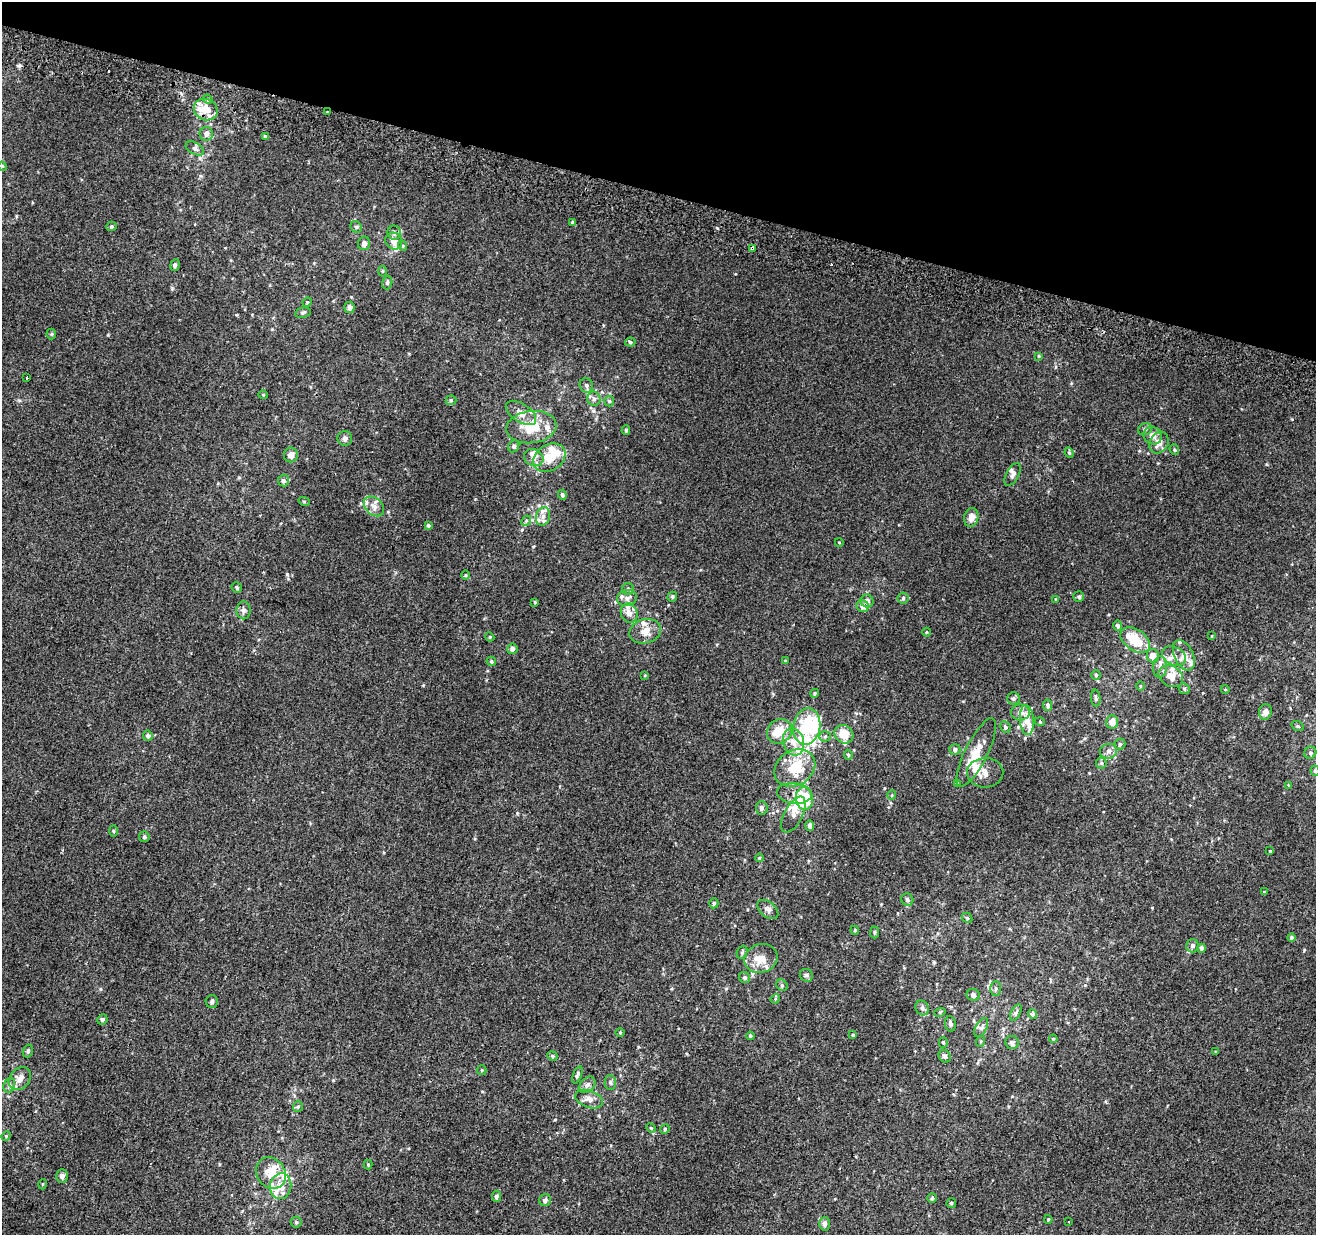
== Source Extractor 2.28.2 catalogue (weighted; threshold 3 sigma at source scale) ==
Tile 2 of 4 x 4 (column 2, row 1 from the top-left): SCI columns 1335-2648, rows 4024-5256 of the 5290 x 5516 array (HDU 1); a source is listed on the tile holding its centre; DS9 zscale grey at full resolution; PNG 1318 x 1237 px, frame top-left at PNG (2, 2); each listed source drawn as its Kron ellipse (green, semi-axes under 4 px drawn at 4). Shown black and unused: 16% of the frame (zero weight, under 2 of 3 exposures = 2% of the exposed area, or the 3 px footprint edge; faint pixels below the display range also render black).
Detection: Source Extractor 2.28.2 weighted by HDU 2 'WHT'; one run over the whole footprint, this tile lists its part. Background 0.00623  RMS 0.0056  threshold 0.0254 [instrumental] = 3 sigma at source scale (4.5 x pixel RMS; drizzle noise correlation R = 1.50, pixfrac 1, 0.0396/0.0396 arcsec/px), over >= 5 px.
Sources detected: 224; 5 inside a brighter object's white glare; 2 cosmic-ray / hot-pixel residue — neither listed nor drawn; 32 inside a brighter listed object's ellipse — not listed separately; the other 185 listed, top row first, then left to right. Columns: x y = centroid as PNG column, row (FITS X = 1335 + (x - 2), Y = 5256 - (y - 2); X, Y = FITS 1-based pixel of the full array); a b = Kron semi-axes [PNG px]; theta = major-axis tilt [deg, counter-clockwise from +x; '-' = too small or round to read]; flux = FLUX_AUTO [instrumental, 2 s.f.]
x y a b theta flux
208 99 5 4 - 0.9
206 109 12 10 -25 9.3
327 112 3 3 - 3
206 134 7 6 - 2.1
265 136 4 3 - 0.71
195 148 10 5 -31 1.8
2 166 4 3 - 0.49
573 222 3 3 - 1.1
111 226 5 4 - 0.79
356 227 6 5 - 0.93
394 233 7 6 - 1.7
394 241 9 8 - 4.7
364 243 7 6 - 2.3
403 246 5 3 - 0.58
752 248 4 3 - 1.9
175 265 6 4 79 1.2
382 271 5 3 - 0.65
387 283 6 5 - 1.1
307 302 5 4 - 0.65
349 307 6 5 - 2.1
303 313 8 5 11 1
51 334 5 5 - 0.73
630 342 5 4 - 0.8
1039 356 4 3 - 0.57
27 378 3 3 - 2.1
586 385 7 6 - 1.6
263 395 5 4 - 0.54
594 399 7 6 - 1.8
451 400 5 5 - 0.76
609 401 5 5 - 0.78
521 413 17 9 -34 5.1
531 427 25 16 7 17
1145 429 7 6 - 1.3
626 430 5 4 - 0.98
1153 435 9 8 - 3.4
345 438 7 7 - 1.9
1159 442 11 9 61 4.3
514 446 6 5 - 1.2
1174 450 5 4 - 0.83
1069 453 5 4 - 0.76
291 455 7 7 - 3.3
534 458 10 8 -25 3.1
549 458 17 13 31 10
1013 475 12 6 61 2.3
283 481 6 5 - 1.3
562 495 5 4 - 1.3
304 501 6 3 -19 0.56
374 506 11 8 -43 3.9
543 516 9 7 73 2.7
971 518 9 7 79 3.8
526 521 5 4 - 0.76
428 525 3 3 - 0.86
839 542 4 3 - 0.38
466 575 4 3 - 0.52
237 588 5 5 - 0.97
628 589 6 5 - 1
672 597 5 4 - 1
1079 597 5 5 - 1.1
627 598 10 8 13 2.8
903 598 5 5 - 0.94
1056 599 4 3 - 0.51
867 601 6 6 - 2.4
535 602 3 3 - 0.5
863 606 6 6 - 3.1
243 610 9 7 88 1.8
629 613 10 8 -67 3.1
1118 626 5 4 - 1.6
645 631 16 12 16 6
926 632 4 3 - 0.47
1212 636 3 2 - 0.37
490 637 5 3 - 0.55
1135 640 16 10 -36 14
512 649 5 5 - 1.9
1184 655 16 9 -65 5.2
1153 656 7 6 - 4.6
1174 656 12 9 -26 3.8
491 661 5 4 - 0.86
785 661 3 3 - 0.48
1160 667 10 7 88 2.7
645 675 3 3 - 0.43
1096 675 5 5 - 0.89
1171 676 13 10 -34 6.9
1140 686 5 3 - 0.54
1184 689 6 5 - 0.99
1225 689 4 3 - 0.4
815 693 4 4 - 0.82
1013 698 6 6 - 1.1
1096 698 8 4 -84 1.1
1048 705 6 4 -79 1.3
1020 712 9 8 - 2.8
1265 712 8 6 72 3
1027 720 15 7 -86 6.6
1040 722 5 3 - 0.47
1112 722 7 6 - 5
807 726 18 13 80 29
1298 726 6 4 -21 0.8
1005 727 6 5 - 1.3
779 731 13 12 - 10
844 734 10 8 -37 9.1
148 736 5 5 - 1.3
825 736 5 5 - 0.92
794 742 14 10 -73 6.1
1120 744 5 5 - 0.89
955 750 5 5 - 1.9
1109 751 8 7 - 2.3
976 752 38 11 63 12
1310 753 6 6 - 1.3
848 755 5 4 - 0.83
1101 763 6 5 - 1
795 768 22 17 33 19
1315 771 5 4 - 0.94
985 773 18 15 3 5.7
957 783 4 3 - 0.91
1288 785 4 2 - 0.33
794 793 17 10 -7 5.4
892 795 5 3 - 0.42
804 799 11 8 -83 16
762 808 7 6 - 1.4
793 815 20 9 62 3.5
810 826 5 4 - 2.1
113 831 6 4 -88 0.55
144 837 5 5 - 0.94
1270 851 3 3 - 0.36
759 858 4 3 - 0.46
1264 892 4 3 - 0.66
907 900 6 6 - 1.7
714 903 5 4 - 1
768 909 12 7 -40 2.2
967 918 5 4 - 0.81
855 930 4 4 - 0.65
875 932 6 4 89 0.85
1291 938 4 4 - 1.3
1192 946 6 6 - 1.6
1201 948 4 4 - 1.5
742 952 7 5 70 0.87
761 958 17 14 16 8.3
806 975 7 6 - 1.3
745 978 6 5 - 1.1
782 985 6 5 - 0.91
996 988 7 5 89 1.3
973 995 6 6 - 1.7
775 999 5 4 - 0.59
212 1001 6 6 - 1.3
922 1008 8 6 -55 1.5
940 1012 6 3 18 0.65
1016 1012 9 5 63 1.3
1033 1014 5 4 - 5.6
102 1019 5 5 - 1.3
950 1024 8 5 -83 1.3
981 1028 10 5 63 1.8
620 1033 5 3 - 0.49
853 1035 4 4 - 0.8
750 1036 4 4 - 0.78
1053 1039 4 3 - 0.61
981 1041 5 3 - 0.57
943 1042 5 4 - 0.76
1012 1042 7 6 - 1.8
28 1051 6 5 - 1.3
1216 1052 3 3 - 0.47
552 1056 5 4 - 0.78
945 1056 7 5 -53 1.6
482 1070 5 4 - 0.64
577 1075 9 4 69 1.4
20 1078 13 9 49 4.4
610 1083 7 5 -88 1.3
9 1085 7 5 70 1.4
587 1085 10 6 44 2
589 1099 14 8 -21 3.4
298 1106 5 5 - 0.84
651 1128 5 4 - 0.59
665 1129 5 4 - 0.62
6 1136 5 4 - 0.57
368 1164 5 4 - 0.59
271 1173 16 14 -55 9.4
62 1176 7 6 - 2
43 1184 5 3 - 0.47
281 1186 13 10 81 6.5
496 1196 5 4 - 1.9
932 1198 4 4 - 0.72
545 1200 6 6 - 1.4
951 1203 5 4 - 0.64
1048 1219 4 3 - 0.59
296 1222 5 5 - 0.85
1069 1222 3 3 - 1
825 1224 7 5 88 1.8
Overlapping masked pixels (flux is a lower limit): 3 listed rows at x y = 206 109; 327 112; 752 248
Isophote crosses this tile's border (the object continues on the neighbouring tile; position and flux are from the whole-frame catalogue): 2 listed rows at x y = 2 166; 1315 771
Unlisted compact peaks at least as high as the median listed source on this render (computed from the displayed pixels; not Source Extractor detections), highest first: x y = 287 574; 517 813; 172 288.